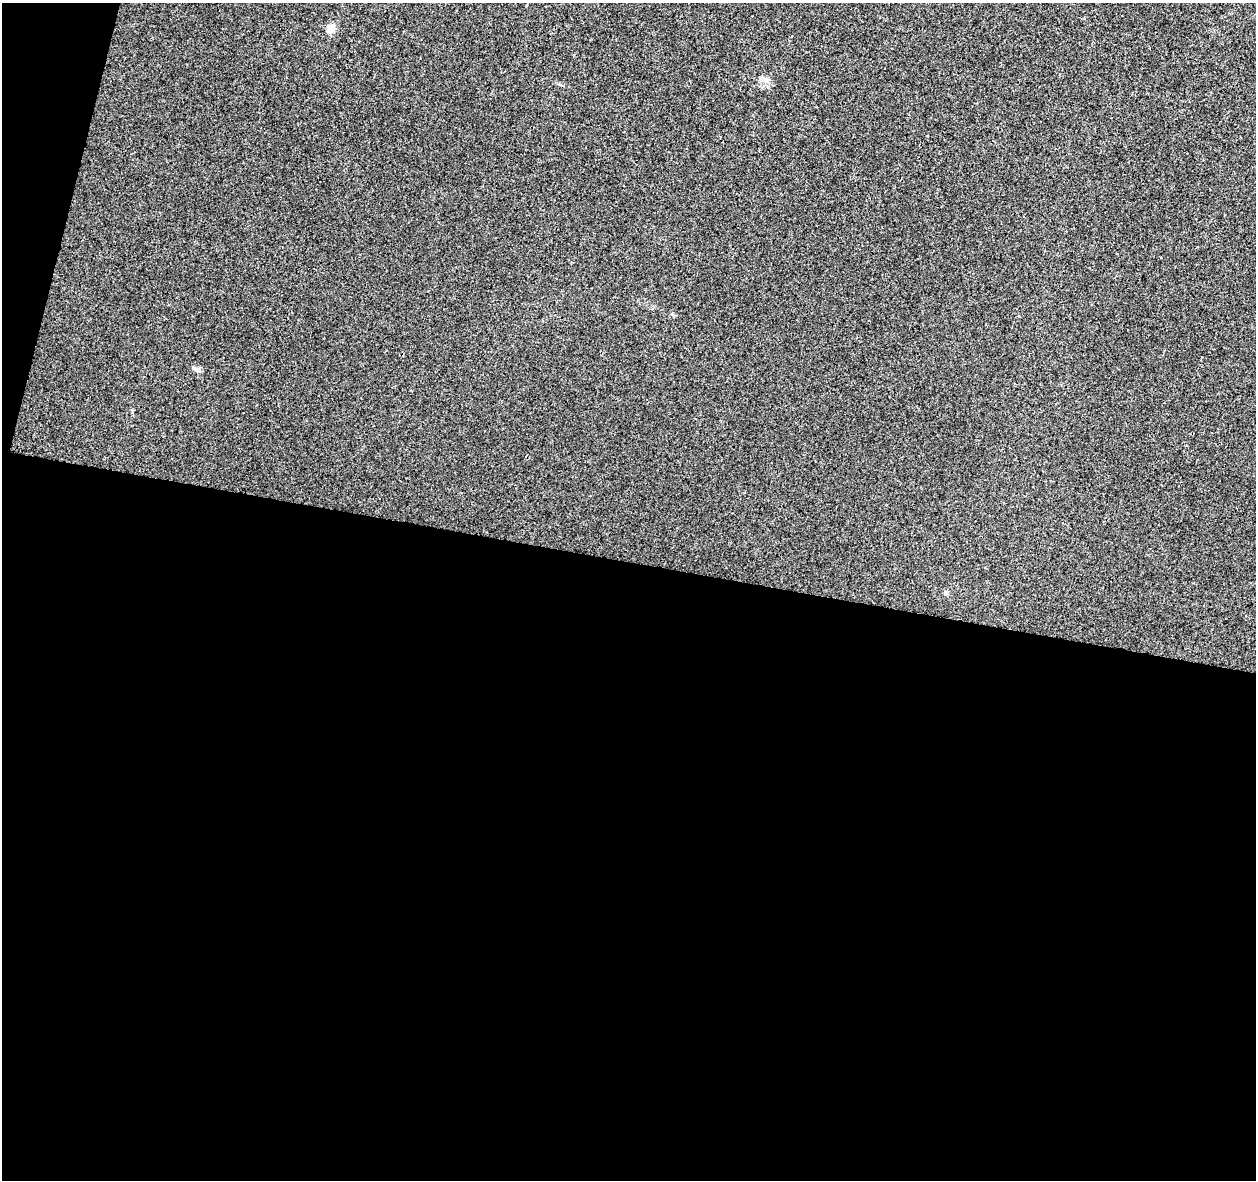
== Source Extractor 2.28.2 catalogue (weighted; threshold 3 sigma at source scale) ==
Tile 13 of 4 x 4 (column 1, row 4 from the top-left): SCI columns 1-1254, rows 223-1400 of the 5027 x 5220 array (HDU 1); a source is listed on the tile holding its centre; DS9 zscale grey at full resolution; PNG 1258 x 1182 px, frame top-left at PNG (2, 3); no overlay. Shown black and unused: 54% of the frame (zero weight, under 3 of 4 exposures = <1% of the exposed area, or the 3 px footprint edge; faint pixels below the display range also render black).
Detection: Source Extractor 2.28.2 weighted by HDU 2 'WHT'; one run over the whole footprint, this tile lists its part. Background 0.00164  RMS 0.0031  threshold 0.0139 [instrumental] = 3 sigma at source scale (4.5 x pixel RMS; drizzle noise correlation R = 1.50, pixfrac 1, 0.0396/0.0396 arcsec/px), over >= 5 px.
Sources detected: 4; all 4 listed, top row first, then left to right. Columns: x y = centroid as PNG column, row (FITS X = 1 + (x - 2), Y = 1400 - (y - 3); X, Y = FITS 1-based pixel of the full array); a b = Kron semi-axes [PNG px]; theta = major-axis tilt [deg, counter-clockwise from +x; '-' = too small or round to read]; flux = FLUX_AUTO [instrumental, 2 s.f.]
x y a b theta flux
330 29 9 7 62 2.8
766 80 8 7 - 1.2
196 369 11 5 -25 1.1
946 593 5 5 - 0.49